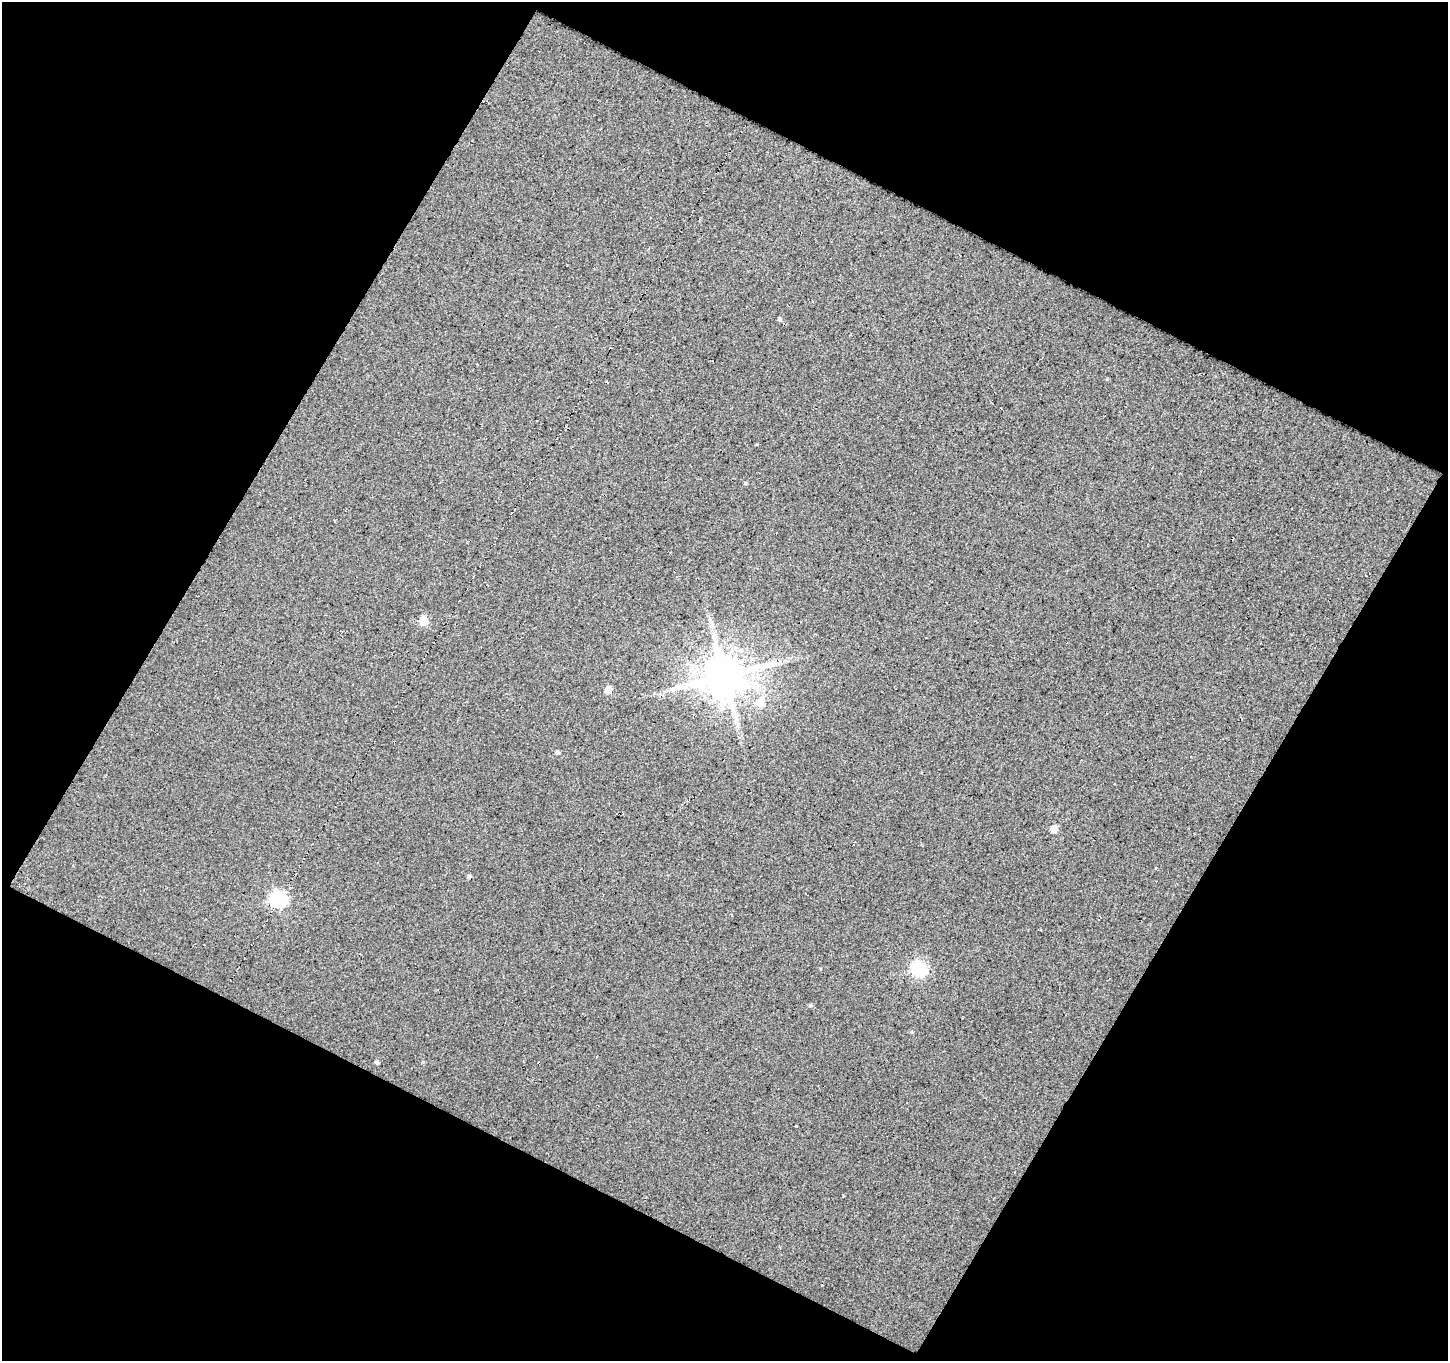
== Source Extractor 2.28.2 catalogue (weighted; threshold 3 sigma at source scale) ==
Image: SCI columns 2-1447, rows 53-1411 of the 1447 x 1466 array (HDU 1 of 3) = the unmasked area's bounding box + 8 px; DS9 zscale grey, full resolution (1 PNG px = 1 image px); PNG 1450 x 1363 px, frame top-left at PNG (2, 2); no overlay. Shown black and unused: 47% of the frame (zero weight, under 3 of 5 exposures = <1% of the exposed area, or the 3 px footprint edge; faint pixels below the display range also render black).
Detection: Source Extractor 2.28.2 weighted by HDU 2 'WHT'. Background 0.0241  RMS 0.025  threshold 0.112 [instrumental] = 3 sigma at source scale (4.5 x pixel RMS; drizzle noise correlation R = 1.50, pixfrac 1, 0.0396/0.0396 arcsec/px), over >= 5 px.
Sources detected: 14; all 14 listed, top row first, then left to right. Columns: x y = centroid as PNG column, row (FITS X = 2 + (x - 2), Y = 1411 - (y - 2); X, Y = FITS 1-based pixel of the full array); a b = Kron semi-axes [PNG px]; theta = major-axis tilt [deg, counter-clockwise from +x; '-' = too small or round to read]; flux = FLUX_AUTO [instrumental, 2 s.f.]
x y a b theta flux
779 319 5 4 - 3.9
745 483 5 3 - 2.7
423 621 6 5 - 77
725 676 12 11 - 8600
609 689 5 5 - 40
760 702 6 6 - 46
557 752 5 4 - 4.7
1054 829 5 5 - 39
468 876 4 4 - 5.8
278 899 7 6 - 620
919 969 7 6 - 500
810 1005 5 4 - 3.4
912 1032 4 4 - 2.6
377 1062 5 4 - 5.3